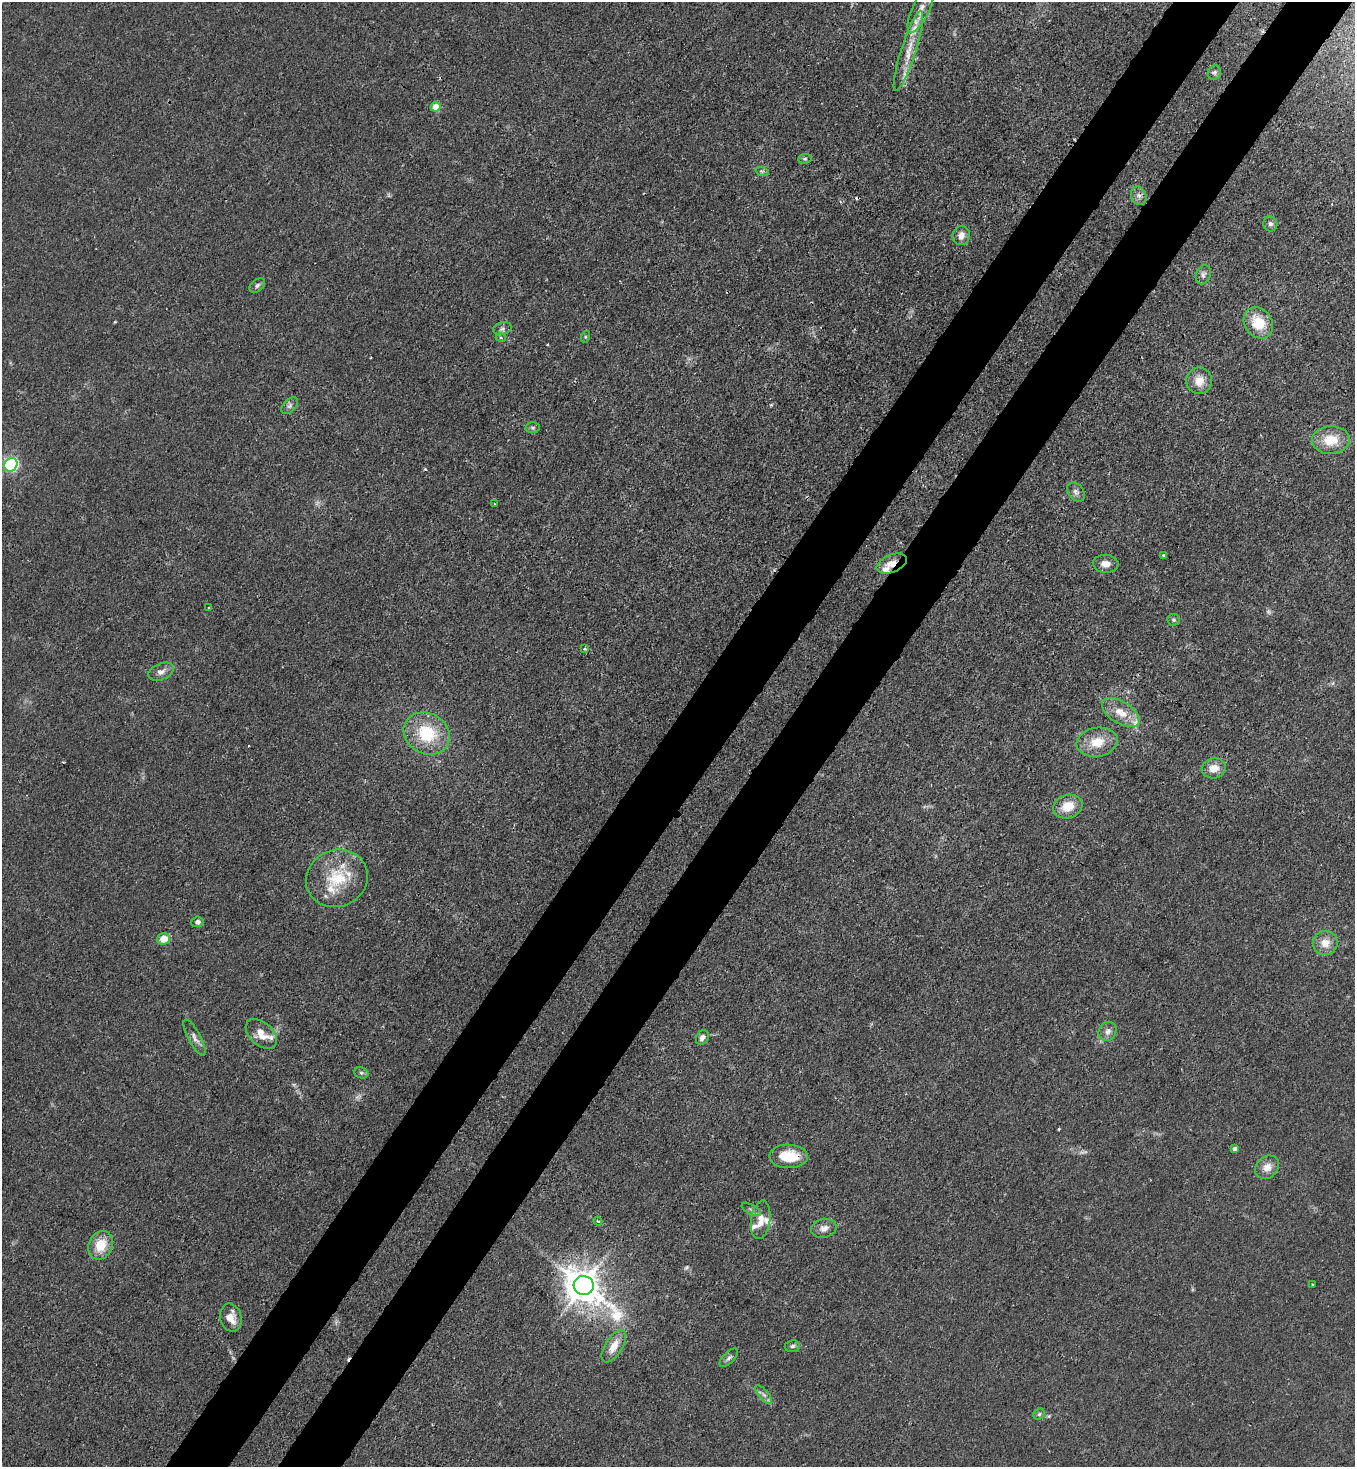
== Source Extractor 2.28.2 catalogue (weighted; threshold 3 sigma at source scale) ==
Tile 10 of 4 x 4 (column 2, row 3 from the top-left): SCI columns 1718-3070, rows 1526-2990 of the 6003 x 5980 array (HDU 1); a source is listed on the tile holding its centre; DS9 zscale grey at full resolution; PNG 1357 x 1469 px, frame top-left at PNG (2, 2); each listed source drawn as its Kron ellipse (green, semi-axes under 4 px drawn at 4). Shown black and unused: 10% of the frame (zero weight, under 3 of 4 exposures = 7% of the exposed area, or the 3 px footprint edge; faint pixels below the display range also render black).
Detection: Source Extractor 2.28.2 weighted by HDU 2 'WHT'; one run over the whole footprint, this tile lists its part. Background 0.0202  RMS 0.0028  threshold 0.0128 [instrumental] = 3 sigma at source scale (4.5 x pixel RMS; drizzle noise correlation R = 1.50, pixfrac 1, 0.05/0.05 arcsec/px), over >= 5 px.
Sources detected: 77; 4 too faint to see at this stretch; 1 inside a brighter object's white glare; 4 cosmic-ray / hot-pixel residue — neither listed nor drawn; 9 inside a brighter listed object's ellipse — not listed separately; the other 59 listed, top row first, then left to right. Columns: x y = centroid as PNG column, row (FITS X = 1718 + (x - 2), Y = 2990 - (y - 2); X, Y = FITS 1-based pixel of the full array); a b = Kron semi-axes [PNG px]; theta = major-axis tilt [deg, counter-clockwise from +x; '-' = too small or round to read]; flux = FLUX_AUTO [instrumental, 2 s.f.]
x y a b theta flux
921 9 25 8 65 3.8
908 51 42 7 72 6
1214 72 7 6 - 0.76
435 107 5 4 - 4.4
805 159 7 4 8 0.47
762 171 7 4 -18 0.62
1139 196 9 7 -66 1.3
1270 224 7 7 - 0.96
961 235 9 8 - 2
1203 275 10 7 69 1.1
257 286 9 6 40 0.81
1258 323 16 13 -55 8.2
502 329 9 6 14 0.95
585 337 6 4 72 0.33
501 338 5 3 - 0.36
1199 381 13 13 - 3.9
290 406 10 6 45 1
533 428 7 5 -2 0.55
1331 440 19 14 4 7.2
11 465 7 6 - 41
1076 492 11 7 -50 1.2
495 504 4 2 - 0.25
1164 555 3 3 - 0.6
892 563 16 8 23 3.5
1106 564 13 9 -4 2
209 608 3 2 - 0.22
1173 620 6 6 - 0.58
585 649 3 3 - 0.34
161 672 13 8 22 1.8
1121 713 21 11 -32 5
427 733 24 20 -30 15
1097 742 21 14 9 6.2
1214 768 12 10 14 3.5
1068 806 15 11 18 5.5
337 878 31 28 22 13
197 922 6 5 - 0.95
164 939 6 6 - 4.6
1325 943 12 12 - 3.6
1108 1031 10 8 58 1.5
261 1034 18 11 -41 3.8
702 1037 8 6 57 1.1
195 1038 20 6 -62 1.6
361 1073 7 5 -21 0.6
1235 1149 4 4 - 1.4
788 1156 19 12 -1 8.3
1267 1167 13 10 42 2.7
751 1209 10 5 -29 0.7
761 1220 19 9 82 3.2
598 1221 4 3 - 0.38
824 1228 13 9 13 1.9
100 1245 15 12 64 6.5
1312 1285 3 2 - 0.28
584 1286 10 9 - 550
231 1318 14 10 -76 3.5
614 1346 18 8 58 3.8
792 1346 7 6 - 0.77
729 1358 12 5 45 0.89
764 1395 12 5 -49 1.1
1039 1414 6 5 - 0.53
Overlapping masked pixels (flux is a lower limit): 2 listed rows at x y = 892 563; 788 1156